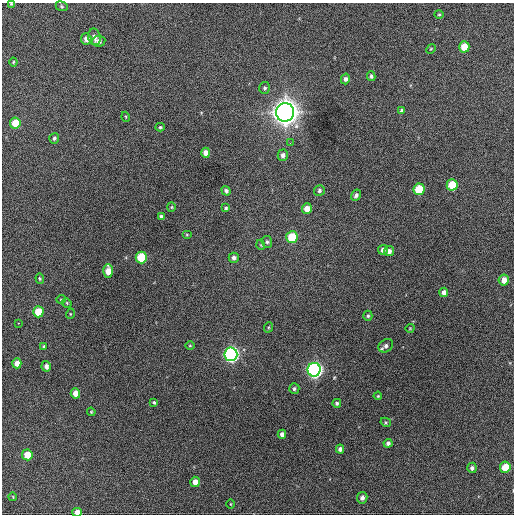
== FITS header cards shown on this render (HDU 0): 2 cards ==
NAXIS1  =                  512 / Axis length
NAXIS2  =                  512 / Axis length

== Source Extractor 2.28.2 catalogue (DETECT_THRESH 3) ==
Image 512 x 512 px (HDU 0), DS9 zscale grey, 1 PNG px = 1 image px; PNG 516 x 516 px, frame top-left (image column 1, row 512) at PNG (2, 3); each listed source drawn as its Kron ellipse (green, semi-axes under 4 px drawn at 4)
Background 523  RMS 22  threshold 65.6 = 3 sigma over >= 5 px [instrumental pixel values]
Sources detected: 75; all 75 listed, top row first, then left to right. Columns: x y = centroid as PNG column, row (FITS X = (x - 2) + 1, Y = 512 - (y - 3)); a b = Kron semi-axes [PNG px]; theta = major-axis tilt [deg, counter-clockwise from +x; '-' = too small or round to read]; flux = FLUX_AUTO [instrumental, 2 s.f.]
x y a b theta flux
11 4 4 3 - 1.4e+03
62 6 6 4 -23 2.1e+03
439 14 5 4 - 1.9e+03
94 37 8 6 -77 7.4e+03
86 39 5 5 - 9.6e+03
99 41 7 5 8 5.9e+03
464 47 5 5 - 2.7e+04
431 49 5 4 - 1.6e+03
13 62 4 4 - 1.5e+03
371 76 5 4 - 2.8e+03
345 79 5 4 - 4.1e+03
265 88 6 5 - 2.8e+03
402 110 4 3 - 2.5e+03
285 112 9 9 - 2.0e+06
126 117 5 3 - 1.3e+03
15 123 5 5 - 2.8e+04
160 127 5 4 - 2.0e+03
54 138 5 5 - 3.2e+03
290 143 3 2 - 2.3e+03
206 153 5 4 - 1.0e+04
283 155 6 5 - 5.9e+03
452 185 6 5 - 3.9e+04
419 189 6 5 - 5.4e+04
319 190 5 5 - 3.5e+03
226 191 5 4 - 3.8e+03
356 195 6 5 - 4.2e+03
171 207 5 4 - 1.6e+03
226 208 3 3 - 1.6e+03
307 209 5 5 - 1.4e+04
161 216 4 3 - 2.6e+03
187 235 5 3 - 1.3e+03
292 237 6 5 - 5.7e+04
267 242 6 5 - 3.0e+03
261 245 5 3 - 1.2e+03
383 250 5 5 - 5.7e+03
389 251 5 5 - 6.0e+03
141 257 6 5 - 6.0e+04
234 258 5 5 - 4.7e+03
108 271 7 5 -90 1.8e+04
40 278 5 4 - 1.8e+03
504 280 5 5 - 1.2e+04
444 292 4 4 - 7.3e+03
61 299 5 3 - 1.2e+03
67 303 5 4 - 1.4e+03
38 312 5 5 - 3.2e+04
70 314 5 3 - 1.2e+03
368 316 5 4 - 2.4e+03
18 323 2 2 - 5.5e+03
269 327 5 3 - 1.5e+03
410 328 4 3 - 1.1e+03
190 345 5 3 - 1.3e+03
44 346 4 4 - 2.2e+03
386 346 8 6 38 5.0e+03
231 354 7 6 - 4.7e+05
17 363 5 4 - 1.0e+04
46 366 5 4 - 5.7e+03
314 370 7 6 - 5.4e+05
294 389 5 5 - 3.1e+03
75 393 5 4 - 1.2e+04
378 396 4 3 - 1.4e+03
154 402 4 3 - 2.2e+03
337 403 4 4 - 2.7e+03
91 412 4 3 - 1.3e+03
386 422 5 4 - 1.6e+03
282 434 4 4 - 6.1e+03
388 443 4 4 - 4.3e+03
340 449 4 4 - 5.1e+03
27 455 5 5 - 2.5e+04
505 467 5 5 - 3.0e+04
472 468 5 5 - 4.4e+03
195 482 5 5 - 1.0e+04
13 497 4 2 - 1.0e+03
362 498 5 5 - 5.9e+03
231 504 4 3 - 1.0e+03
77 512 5 4 - 1.0e+04
At the frame edge (FLAGS 8, measured only in part): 2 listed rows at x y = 11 4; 77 512